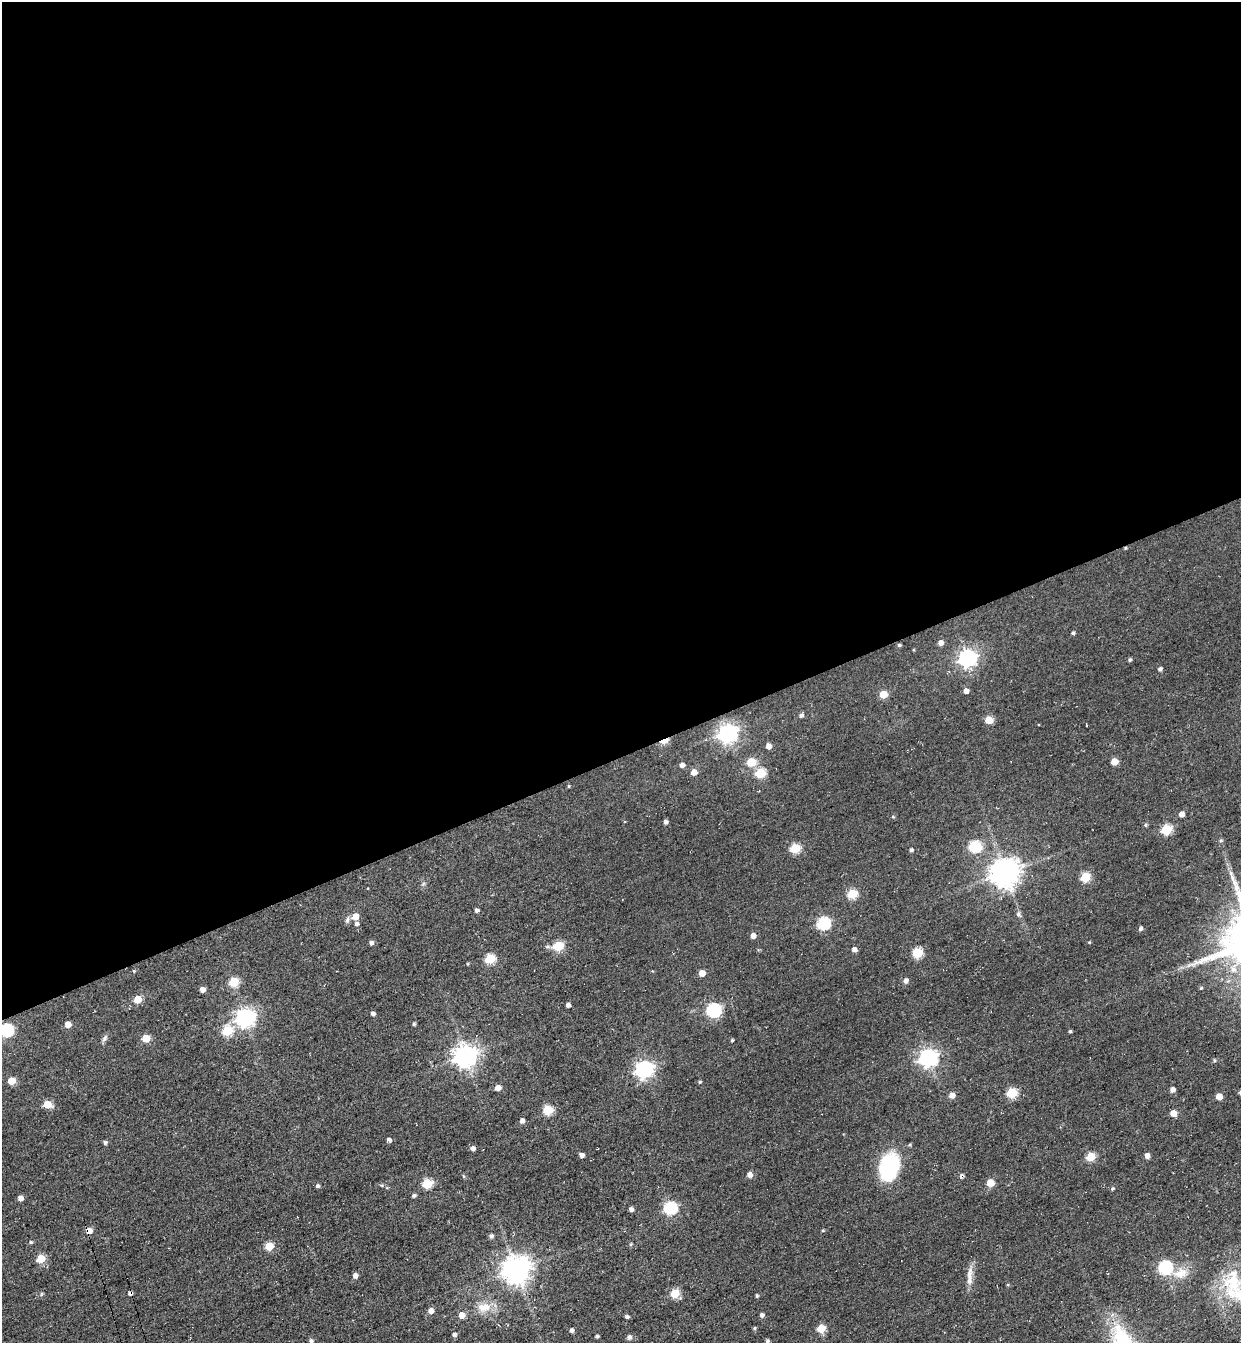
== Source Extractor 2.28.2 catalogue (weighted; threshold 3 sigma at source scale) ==
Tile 2 of 4 x 4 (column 2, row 1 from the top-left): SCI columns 1551-2789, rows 4088-5428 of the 5451 x 5491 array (HDU 1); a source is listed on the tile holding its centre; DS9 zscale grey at full resolution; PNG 1243 x 1345 px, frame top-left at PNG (2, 2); no overlay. Shown black and unused: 56% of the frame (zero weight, under 3 of 4 exposures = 7% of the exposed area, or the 3 px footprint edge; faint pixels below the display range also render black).
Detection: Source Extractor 2.28.2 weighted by HDU 2 'WHT'; one run over the whole footprint, this tile lists its part. Background 0.0477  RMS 0.017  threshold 0.0769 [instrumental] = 3 sigma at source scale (4.5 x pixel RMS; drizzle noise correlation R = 1.50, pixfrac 1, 0.05/0.05 arcsec/px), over >= 5 px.
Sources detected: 133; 2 cosmic-ray / hot-pixel residue — not listed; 3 inside a brighter listed object's ellipse — not listed separately; the other 128 listed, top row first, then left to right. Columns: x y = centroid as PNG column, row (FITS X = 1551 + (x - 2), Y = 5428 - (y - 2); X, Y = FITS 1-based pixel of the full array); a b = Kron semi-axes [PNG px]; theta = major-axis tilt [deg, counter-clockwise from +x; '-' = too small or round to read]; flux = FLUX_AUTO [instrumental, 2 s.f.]
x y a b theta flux
1125 548 4 4 - 1.6
1073 633 4 4 - 2.9
941 643 5 5 - 9.2
899 645 4 4 - 2.7
968 658 7 7 - 670
1130 660 4 4 - 3
1160 669 4 4 - 4.6
966 691 4 4 - 9.9
883 694 5 5 - 34
801 715 6 5 - 4.2
989 720 5 5 - 39
727 733 7 7 - 800
664 741 7 4 20 52
768 746 5 4 - 12
1114 761 5 5 - 24
751 762 5 5 - 62
682 765 6 5 - 5.5
694 772 5 5 - 15
760 773 6 5 - 94
569 786 4 4 - 1.6
1181 814 5 5 - 10
893 817 4 4 - 1.8
665 822 4 4 - 5.6
1146 825 5 4 - 2.4
1166 829 6 5 - 97
1221 840 6 4 90 2.8
975 847 6 6 - 140
795 848 5 5 - 79
911 850 4 4 - 4
1005 873 9 9 - 2200
1085 877 5 5 - 78
852 894 5 5 - 79
477 910 4 4 - 4.5
1018 914 7 6 - 4.9
355 916 6 6 - 18
347 920 9 6 72 4.6
823 923 6 6 - 200
356 924 5 4 - 4.5
1140 928 4 4 - 5.1
753 936 5 5 - 9.8
1089 942 4 3 - 1.7
371 943 5 4 - 5.4
558 946 6 5 - 78
854 949 5 4 - 7.3
917 953 5 5 - 96
490 959 5 5 - 91
467 964 4 3 - 1.6
1233 969 11 10 - 17
134 971 4 3 - 1.4
702 973 5 5 - 18
906 980 5 5 - 6.5
234 982 5 5 - 76
1201 988 4 4 - 1.7
202 989 4 4 - 11
138 999 5 5 - 38
568 1005 4 4 - 6.5
713 1010 6 6 - 280
373 1014 5 4 - 4.4
245 1018 7 7 - 790
68 1024 5 4 - 18
414 1024 4 4 - 2.6
6 1030 6 6 - 210
227 1031 6 5 - 84
1070 1031 4 3 - 2.5
105 1038 11 5 54 4.6
146 1038 5 5 - 41
732 1040 4 3 - 2.4
465 1056 8 7 - 1300
928 1058 7 7 - 680
1214 1060 5 4 - 2.2
644 1069 7 6 - 630
11 1081 5 5 - 31
700 1082 4 4 - 2.7
498 1088 5 4 - 14
1172 1090 5 4 - 8.2
1240 1092 5 5 - 2.9
1012 1093 5 5 - 87
952 1095 5 5 - 14
1219 1097 5 5 - 19
47 1104 5 5 - 40
548 1110 5 5 - 80
1173 1113 5 5 - 21
522 1121 5 4 - 7.2
389 1139 6 4 -12 4.3
105 1142 4 4 - 3.7
473 1148 5 5 - 6.5
581 1155 4 4 - 7.2
1147 1156 5 4 - 8.6
1091 1157 5 5 - 57
889 1166 26 17 74 150
750 1175 6 5 - 8.3
464 1176 5 3 - 1.9
990 1183 5 5 - 35
427 1184 5 5 - 85
317 1186 4 4 - 3.7
1112 1188 4 4 - 2.6
414 1195 5 4 - 3.1
20 1198 5 4 - 9.3
670 1208 6 6 - 200
631 1209 4 4 - 5.1
823 1230 4 4 - 1.9
89 1231 5 5 - 14
491 1236 5 4 - 4.3
31 1242 5 4 - 2.4
631 1244 5 4 - 2
269 1246 5 5 - 52
41 1259 5 5 - 50
1165 1267 6 6 - 240
516 1270 9 8 - 2100
1180 1273 23 13 13 27
355 1276 5 4 - 7.2
970 1279 16 8 84 14
1233 1283 32 28 -65 97
675 1293 5 5 - 61
757 1296 4 4 - 2.1
484 1307 22 12 3 27
431 1311 5 5 - 10
462 1315 5 5 - 17
762 1315 5 4 - 4.9
627 1317 4 4 - 3.8
754 1328 5 4 - 2.3
821 1328 6 5 - 44
571 1330 5 4 - 5
454 1335 5 5 - 4.9
597 1336 4 3 - 3.3
629 1337 5 5 - 6.3
311 1341 5 4 - 3.9
767 1341 4 4 - 3.5
Overlapping masked pixels (flux is a lower limit): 3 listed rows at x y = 1125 548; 664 741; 89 1231
Isophote crosses this tile's border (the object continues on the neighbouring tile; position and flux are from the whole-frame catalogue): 3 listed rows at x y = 6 1030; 1240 1092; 1233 1283